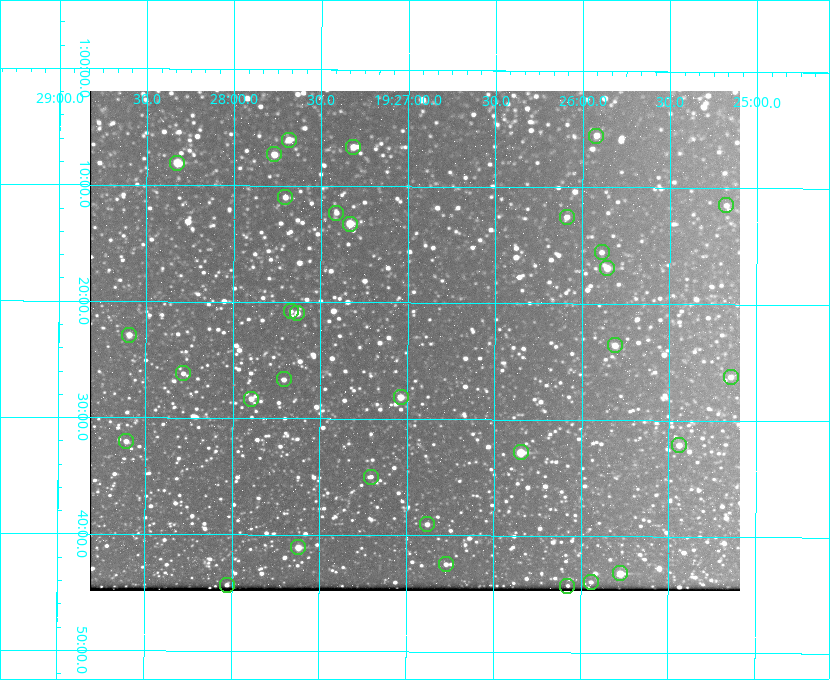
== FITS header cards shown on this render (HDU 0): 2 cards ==
NAXIS1  =                  650 / Width of table row in bytes
NAXIS2  =                  500 / Number of rows in table

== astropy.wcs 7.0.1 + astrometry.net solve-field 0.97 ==
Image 650 x 500 px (HDU 0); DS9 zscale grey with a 90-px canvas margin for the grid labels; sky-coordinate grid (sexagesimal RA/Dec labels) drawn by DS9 from the SOLVED WCS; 32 Tycho-2 reference stars matched to detected sources circled (green)
Header WCS: none
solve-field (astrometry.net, Tycho-2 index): SOLVED blind (the file carries no WCS)
Solved WCS: RA---TAN-SIP/DEC--TAN-SIP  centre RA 19:26:58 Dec +01:23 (291.74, +1.39 deg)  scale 5.16 arcsec/px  FOV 55.9' x 43.0'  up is +180 deg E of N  parity flipped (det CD > 0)
(file carries no celestial WCS; the grid is the blind solution)
Tycho-2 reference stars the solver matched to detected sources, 32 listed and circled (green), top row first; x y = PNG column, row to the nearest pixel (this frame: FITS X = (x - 90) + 1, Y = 500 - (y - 91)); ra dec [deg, ICRS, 3 dp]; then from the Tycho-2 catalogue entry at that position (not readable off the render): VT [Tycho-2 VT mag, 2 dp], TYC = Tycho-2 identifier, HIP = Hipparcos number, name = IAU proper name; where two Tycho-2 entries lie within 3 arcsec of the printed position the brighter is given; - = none
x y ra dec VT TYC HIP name
596 136 291.480 +1.092 11.69 465-523-1 - -
289 140 291.921 +1.101 10.89 465-1942-1 - -
353 147 291.829 +1.111 10.78 465-2030-1 - -
274 154 291.942 +1.122 10.76 465-1161-1 - -
177 163 292.081 +1.135 10.24 465-979-1 - -
285 197 291.926 +1.184 11.49 465-1994-1 - -
726 205 291.294 +1.191 12.55 465-657-1 - -
336 213 291.853 +1.206 11.17 465-1444-1 - -
567 217 291.522 +1.209 11.81 465-867-1 - -
350 224 291.833 +1.221 9.77 465-1968-1 - -
602 252 291.472 +1.260 11.72 465-772-1 - -
607 268 291.465 +1.282 11.06 465-140-1 - -
291 311 291.918 +1.346 12.72 465-661-1 - -
297 313 291.908 +1.350 10.94 465-1840-1 - -
129 335 292.148 +1.381 10.77 465-611-1 - -
615 345 291.453 +1.393 11.17 465-261-1 - -
183 373 292.071 +1.436 12.12 465-1311-1 - -
731 377 291.287 +1.437 11.86 465-1616-1 - -
284 379 291.927 +1.444 11.17 465-873-1 - -
401 397 291.759 +1.468 10.00 465-530-1 - -
251 399 291.973 +1.472 10.69 465-577-1 - -
126 441 292.152 +1.534 10.91 465-857-1 - -
679 445 291.360 +1.535 11.71 465-397-1 - -
521 452 291.587 +1.547 9.51 465-596-1 - -
371 477 291.801 +1.583 12.28 465-1290-1 - -
427 524 291.720 +1.651 11.47 465-675-1 - -
298 547 291.905 +1.685 9.70 465-808-1 - -
446 564 291.693 +1.708 12.07 465-703-1 - -
620 573 291.444 +1.720 9.41 465-672-1 - -
591 582 291.485 +1.732 11.91 465-185-1 - -
227 585 292.007 +1.739 11.52 465-518-1 - -
567 586 291.519 +1.738 12.28 465-673-1 - -